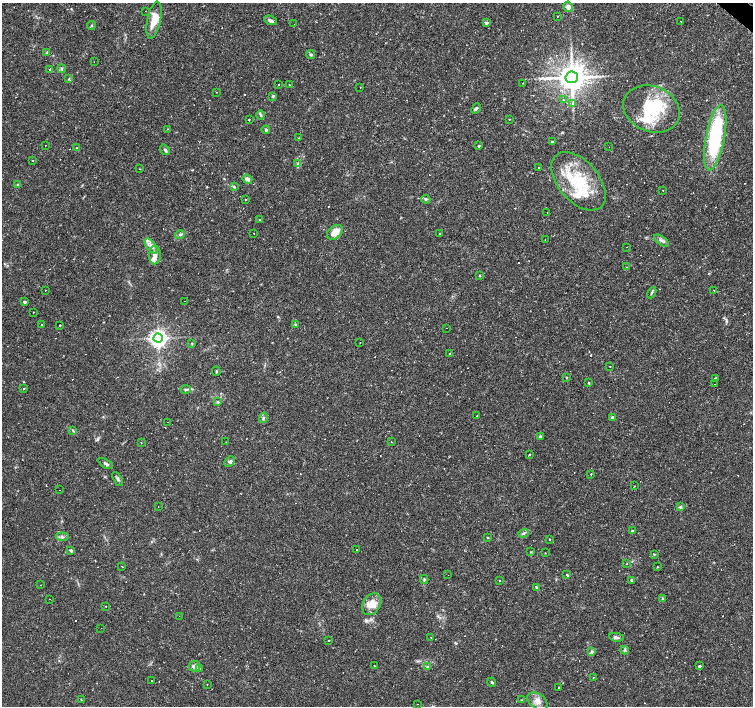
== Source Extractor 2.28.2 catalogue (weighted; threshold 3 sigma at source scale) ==
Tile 10 of 4 x 4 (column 2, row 3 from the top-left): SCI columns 1504-3005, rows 1637-3043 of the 6008 x 6021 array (HDU 1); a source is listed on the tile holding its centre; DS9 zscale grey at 2 x 2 block average (1 PNG px = mean of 2 x 2 image px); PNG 755 x 708 px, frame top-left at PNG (2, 3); each listed source drawn as its Kron ellipse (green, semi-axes under 4 px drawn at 4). Shown black and unused: <1% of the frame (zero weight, under 2 of 3 exposures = <1% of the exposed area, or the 3 px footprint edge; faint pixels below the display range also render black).
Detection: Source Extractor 2.28.2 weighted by HDU 2 'WHT'; one run over the whole footprint, this tile lists its part. Background 0.0366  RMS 0.0033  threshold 0.0148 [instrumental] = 3 sigma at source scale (4.5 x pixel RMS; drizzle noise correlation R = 1.50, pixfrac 1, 0.0396/0.0396 arcsec/px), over >= 5 px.
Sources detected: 230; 1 inside a brighter object's white glare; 66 cosmic-ray / hot-pixel residue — neither listed nor drawn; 1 coinciding with a brighter row at this scale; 13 inside a brighter listed object's ellipse — not listed separately; the other 149 listed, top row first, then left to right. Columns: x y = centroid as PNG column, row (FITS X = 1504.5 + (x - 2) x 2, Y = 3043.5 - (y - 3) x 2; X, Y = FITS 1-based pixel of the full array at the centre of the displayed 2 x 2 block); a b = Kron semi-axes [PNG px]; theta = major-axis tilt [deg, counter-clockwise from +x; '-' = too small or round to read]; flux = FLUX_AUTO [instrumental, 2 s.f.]
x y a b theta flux
568 7 5 4 - 3.1
145 11 2 2 - 0.25
558 16 2 2 - 0.77
154 20 19 6 79 13
271 20 7 3 -22 1.9
681 21 2 2 - 0.3
486 23 4 3 - 1.2
294 24 2 2 - 0.58
91 26 5 2 - 0.69
47 53 3 3 - 0.68
311 55 4 3 - 1.5
94 62 2 2 - 0.21
49 69 2 2 - 0.53
61 69 4 3 - 1.1
572 77 6 5 - 1300
69 79 3 3 - 0.71
523 83 2 2 - 0.26
278 85 2 2 - 0.38
289 85 2 2 - 1.5
360 87 2 2 - 2
216 92 2 2 - 0.3
273 96 4 3 - 1.2
563 100 2 2 - 0.46
573 103 3 2 - 0.74
476 108 5 3 - 1.4
652 109 29 23 -21 40
261 115 5 2 - 0.87
249 119 3 2 - 0.42
509 119 2 2 - 0.3
167 129 2 2 - 1
266 130 4 3 - 1.2
299 138 2 2 - 0.45
715 138 33 9 79 75
552 142 3 3 - 1.1
45 145 2 2 - 0.31
479 146 2 2 - 1.2
609 147 2 2 - 0.49
77 148 2 2 - 1.4
165 150 5 4 - 1.4
33 161 2 2 - 1.4
298 164 3 3 - 1
539 168 2 2 - 1.9
140 169 2 2 - 0.38
247 179 5 4 - 3.1
579 181 34 20 -49 42
18 184 4 3 - 0.74
234 187 4 3 - 0.96
663 190 2 2 - 1.5
246 199 2 2 - 0.93
426 199 4 4 - 1.3
547 213 2 2 - 0.54
259 219 2 2 - 0.75
335 232 9 6 40 9.5
254 233 2 2 - 0.43
440 234 2 2 - 0.41
180 235 5 3 - 1.3
545 239 2 2 - 0.61
661 241 8 3 -35 1.8
151 246 9 4 -51 3.4
627 247 2 2 - 0.64
155 255 9 6 89 4.2
626 267 2 2 - 0.25
480 276 3 2 - 0.52
45 290 2 2 - 0.37
714 290 2 2 - 0.42
652 293 6 3 64 1.1
184 301 2 2 - 0.22
24 302 3 2 - 2.6
33 312 2 2 - 0.55
42 325 2 2 - 0.64
60 325 2 2 - 0.67
296 325 3 2 - 0.72
447 328 2 2 - 1.1
158 338 4 4 - 400
360 343 2 2 - 0.37
192 344 3 2 - 0.56
449 354 2 2 - 0.38
610 366 2 2 - 0.42
216 371 5 2 - 0.76
566 377 3 3 - 0.52
715 378 2 2 - 0.81
588 383 2 2 - 0.79
715 384 2 2 - 0.69
23 389 2 2 - 0.75
186 389 5 3 - 1.2
218 402 4 3 - 0.7
477 416 2 2 - 0.28
263 418 5 3 - 1.2
613 418 3 2 - 3.3
167 422 2 2 - 0.23
73 430 3 3 - 0.7
540 436 3 3 - 1.2
226 442 2 2 - 0.29
391 442 2 2 - 1
141 443 3 2 - 0.44
530 454 2 2 - 0.85
229 461 6 4 46 1.8
106 464 8 3 -28 1.4
591 474 2 2 - 0.48
118 479 8 3 -61 1.4
634 486 2 2 - 0.34
60 490 2 2 - 0.33
158 506 2 2 - 0.3
680 507 3 2 - 0.73
632 531 2 2 - 1.2
524 533 5 3 - 1.2
62 537 6 3 -6 1.6
488 537 2 2 - 0.72
550 539 2 2 - 0.72
71 550 4 3 - 1.1
357 550 2 2 - 0.47
531 552 3 2 - 0.47
545 553 2 2 - 0.35
654 554 3 3 - 0.8
627 564 2 2 - 0.4
122 566 2 2 - 0.75
657 567 3 2 - 0.38
448 575 2 2 - 0.48
567 575 2 2 - 1.4
424 579 4 3 - 0.95
632 580 3 3 - 1.2
499 581 2 2 - 1
41 585 2 2 - 0.69
536 587 4 3 - 0.72
50 599 2 2 - 0.71
662 599 4 3 - 0.82
372 604 12 8 59 9.9
106 606 2 2 - 0.33
179 616 2 2 - 0.35
101 628 2 2 - 0.26
616 637 7 3 -10 1.9
431 638 2 2 - 0.67
329 640 3 2 - 0.53
625 650 4 3 - 1.2
592 652 4 3 - 1
374 665 2 2 - 1.8
194 666 6 5 - 3.1
700 666 2 2 - 2.2
427 667 4 3 - 0.78
200 669 3 2 - 0.99
593 677 2 2 - 0.42
151 681 2 2 - 1.6
492 682 5 2 - 0.87
207 685 2 2 - 0.68
559 688 2 2 - 0.63
81 699 2 2 - 0.39
522 700 4 2 - 0.49
537 701 11 7 -37 5.2
417 704 2 2 - 0.45
Diffuse or blended objects may show on this block-average render without a row.